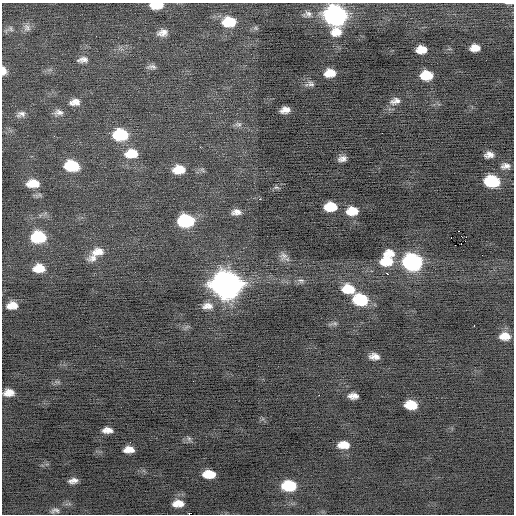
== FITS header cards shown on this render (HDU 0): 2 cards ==
NAXIS1  =                  512 / Axis length
NAXIS2  =                  512 / Axis length

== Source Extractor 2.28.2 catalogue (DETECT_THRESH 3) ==
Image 512 x 512 px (HDU 0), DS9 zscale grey, 1 PNG px = 1 image px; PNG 516 x 516 px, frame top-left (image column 1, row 512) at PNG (2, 3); no overlay
Background -0.211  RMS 0.85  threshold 2.55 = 3 sigma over >= 5 px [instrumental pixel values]
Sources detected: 76; all 76 listed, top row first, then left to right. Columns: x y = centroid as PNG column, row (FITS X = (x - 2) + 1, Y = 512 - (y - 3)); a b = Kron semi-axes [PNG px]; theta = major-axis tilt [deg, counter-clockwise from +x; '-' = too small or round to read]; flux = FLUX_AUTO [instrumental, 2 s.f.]
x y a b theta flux
509 3 8 2 0 79
156 5 13 6 2 1300
308 14 12 9 -25 340
335 15 13 11 -6 20000
229 22 14 10 2 1900
27 28 11 10 - 290
256 28 7 5 -22 120
11 29 8 6 -56 160
336 32 13 11 9 820
162 33 13 9 11 440
475 48 9 6 3 540
421 50 10 7 5 730
83 60 15 8 7 350
151 67 13 6 -1 220
3 71 8 5 -83 460
330 73 10 7 7 930
426 75 10 8 0 1300
311 84 10 7 -8 220
395 101 14 9 17 370
75 102 14 9 9 460
285 110 9 6 12 430
58 112 13 8 7 320
21 114 13 8 17 300
238 124 10 7 3 200
120 135 14 11 1 3000
54 136 3 3 - 78
131 153 15 10 6 1200
489 155 8 6 8 340
342 159 8 5 6 290
71 166 13 10 -7 2100
505 166 11 7 4 290
179 169 12 9 6 1100
492 181 12 9 -6 3400
33 183 14 9 2 920
276 187 8 5 -6 120
260 199 3 2 - 130
330 207 11 8 4 1400
352 211 12 8 4 1000
236 212 11 7 -1 360
186 221 12 9 2 5200
458 231 2 2 - 3700
38 237 13 10 2 2900
451 237 2 2 - 110
461 244 3 2 - 120
98 252 20 10 26 750
389 253 15 9 5 650
482 255 2 2 - 56
283 256 12 10 -56 320
93 258 13 10 25 390
386 261 15 11 9 1400
412 262 12 10 -9 12000
39 268 12 9 3 950
387 274 3 2 - 250
301 281 11 7 -10 200
226 285 15 12 -9 63000
348 289 15 10 -10 1400
360 299 13 10 -8 3000
12 305 10 7 5 660
207 306 14 9 0 480
334 323 13 5 10 150
474 326 2 2 - 110
505 336 12 9 -1 680
374 356 9 6 -4 390
9 393 10 7 3 550
319 395 2 2 - 300
353 396 9 5 0 380
411 405 11 7 -4 1200
107 430 9 5 1 400
189 438 8 5 -63 140
344 445 11 7 -1 750
129 449 10 6 2 540
209 474 11 7 -2 1000
73 481 8 5 8 290
289 485 12 8 0 2500
178 503 13 8 1 650
55 510 13 6 6 210
At the frame edge (FLAGS 8, measured only in part): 3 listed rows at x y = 509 3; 156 5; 3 71